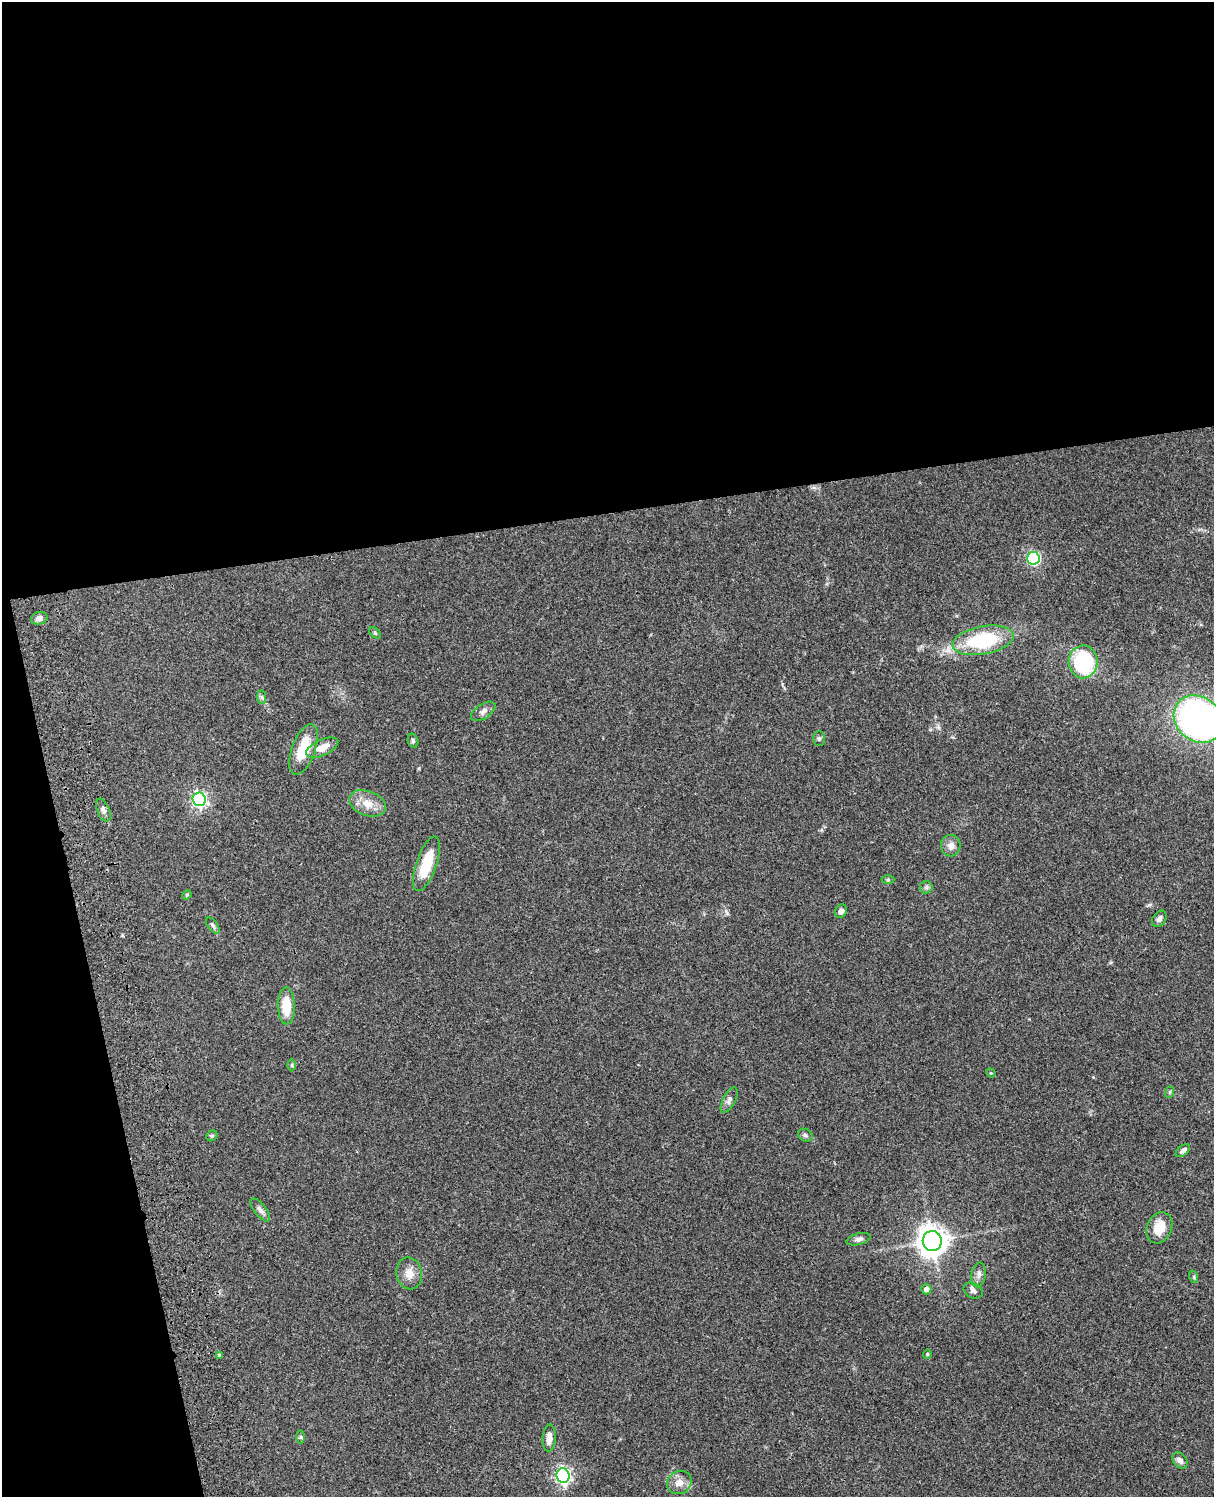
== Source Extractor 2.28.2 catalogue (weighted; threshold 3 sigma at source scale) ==
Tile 1 of 4 x 3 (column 1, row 1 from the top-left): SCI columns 122-1333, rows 3269-4763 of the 5088 x 4927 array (HDU 1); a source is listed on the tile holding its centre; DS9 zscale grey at full resolution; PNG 1216 x 1499 px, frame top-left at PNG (2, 2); each listed source drawn as its Kron ellipse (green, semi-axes under 4 px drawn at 4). Shown black and unused: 39% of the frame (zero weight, under 3 of 4 exposures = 6% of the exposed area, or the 3 px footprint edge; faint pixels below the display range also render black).
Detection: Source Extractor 2.28.2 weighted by HDU 2 'WHT'; one run over the whole footprint, this tile lists its part. Background 0.0838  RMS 0.006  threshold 0.0269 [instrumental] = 3 sigma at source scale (4.5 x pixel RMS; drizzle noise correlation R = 1.50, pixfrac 1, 0.05/0.05 arcsec/px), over >= 5 px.
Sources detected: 47; all 47 listed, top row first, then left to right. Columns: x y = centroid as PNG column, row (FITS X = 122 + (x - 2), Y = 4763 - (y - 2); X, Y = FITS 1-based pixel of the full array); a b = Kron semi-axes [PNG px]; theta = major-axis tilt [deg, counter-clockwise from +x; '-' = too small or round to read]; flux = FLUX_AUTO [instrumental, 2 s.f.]
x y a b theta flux
1033 558 6 6 - 81
39 618 8 6 14 2.9
375 633 7 4 -46 0.93
983 640 31 14 10 45
1083 662 16 14 87 49
262 697 7 4 -89 1.2
483 711 13 7 33 2.8
1198 719 26 22 -38 230
819 739 7 5 89 1.2
413 741 7 5 -75 1.2
322 748 17 8 25 7.4
304 750 26 11 70 18
199 799 7 6 - 140
368 803 19 12 -21 8.4
103 810 12 6 -67 2.3
951 846 11 9 86 4
426 864 28 10 71 20
888 880 6 4 0 0.8
926 887 6 6 - 1.3
187 895 5 4 - 0.65
841 911 7 5 58 2.1
1159 919 9 6 55 2
213 926 9 5 -53 1.4
286 1006 18 8 -89 15
292 1065 6 4 -90 0.86
991 1073 5 4 - 0.54
1170 1092 6 3 71 0.65
729 1100 14 6 63 2.3
805 1135 8 6 -31 1.5
212 1136 6 5 - 0.86
1183 1151 8 5 40 2.1
260 1210 14 6 -52 2.4
1159 1228 16 12 65 11
859 1239 12 5 14 2.1
932 1241 10 9 - 680
409 1273 16 13 -78 6.2
979 1275 12 7 80 2.6
1194 1277 6 4 -72 0.7
926 1289 5 5 - 3.1
973 1291 10 7 -27 2
927 1354 4 4 - 0.62
219 1355 4 4 - 1.3
301 1437 7 4 -90 0.85
549 1438 14 6 86 4.7
1180 1460 9 6 -50 2.4
563 1476 7 6 - 160
679 1482 13 11 38 5
Isophote crosses this tile's border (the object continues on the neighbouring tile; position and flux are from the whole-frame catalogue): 1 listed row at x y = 1198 719